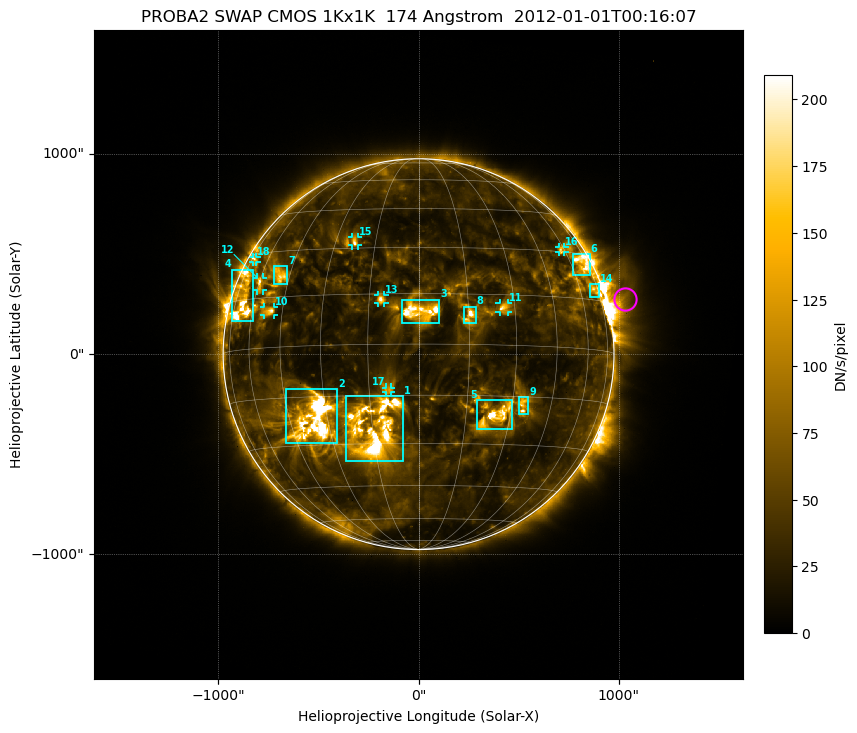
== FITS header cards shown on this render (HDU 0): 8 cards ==
TELESCOP= 'PROBA2  '           / satellite name
INSTRUME= 'SWAP    '           / instrument name
DETECTOR= 'CMOS 1Kx1K'         / HAS CMOS detector 1024x1024 pixels
WAVELNTH=                  174 / [Angstrom] bandpass peak response
DATE-OBS= '2012-01-01T00:16:07.836' / UTC time of observation
CTYPE1  = 'HPLN-TAN'           / WCS axis X
CTYPE2  = 'HPLT-TAN'           / WCS axis Y
BUNIT   = 'DN/s/pixel'         / unit of physical value

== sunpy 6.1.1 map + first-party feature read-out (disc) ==
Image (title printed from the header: PROBA2 SWAP CMOS 1Kx1K  174 Angstrom  2012-01-01T00:16:07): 1024 x 1024 px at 3.16 arcsec/px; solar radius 975 arcsec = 308 px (full disc in frame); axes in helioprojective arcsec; data unit DN/s/pixel (BUNIT, on the colour bar)
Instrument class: DISC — disc imager (sunpy class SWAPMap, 174 A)
Bright regions (active regions / flare kernels): reference = the median radial profile (limb darkening/brightening removed); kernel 9 px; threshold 5 sigma = 74.6 DN/s/pixel over a disc level ~32.8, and >= 1.15x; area >= 9 px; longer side >= 7 px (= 22 arcsec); searched inside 0.97 R_sun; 18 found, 18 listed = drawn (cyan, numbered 1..; 8 of them under ~43 arcsec drawn as corner ticks so the feature stays visible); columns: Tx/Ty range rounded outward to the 10 arcsec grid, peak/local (2 s.f.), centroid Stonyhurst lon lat
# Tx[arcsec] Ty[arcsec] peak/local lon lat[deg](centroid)
1 -370..-70 -540..-210 8.6 -15 -25
2 -660..-400 -450..-170 9.4 -35 -22
3 -90..110 150..280 7 +1 +10
4 -930..-830 160..420 5.3 -67 +14
5 290..470 -380..-230 7.3 +25 -21
6 770..860 390..500 4.6 +68 +26
7 -730..-650 350..440 5 -50 +22
8 220..290 150..240 6.5 +15 +9
9 500..550 -300..-210 4.5 +34 -18
10 -780..-720 190..240 5.4 -51 +11
11 400..450 210..260 4.3 +26 +11
12 -810..-770 320..390 4.1 -60 +20
13 -210..-170 250..300 5 -11 +13
14 850..900 280..350 3.2 +71 +18
15 -340..-300 540..590 5.2 -23 +32
16 700..730 510..540 3.8 +58 +31
17 -160..-140 -190..-160 3.3 -9 -13
18 -830..-810 460..490 2.9 -71 +28
Off-limb structures (1.02-1.3 R_sun): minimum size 162 px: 6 found; the strongest spans PA ~265..305 deg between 1.02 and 1.3 R_sun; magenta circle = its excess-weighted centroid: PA ~285 deg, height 1.09 R_sun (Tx ~1030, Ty ~280 arcsec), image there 5.2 x the reference